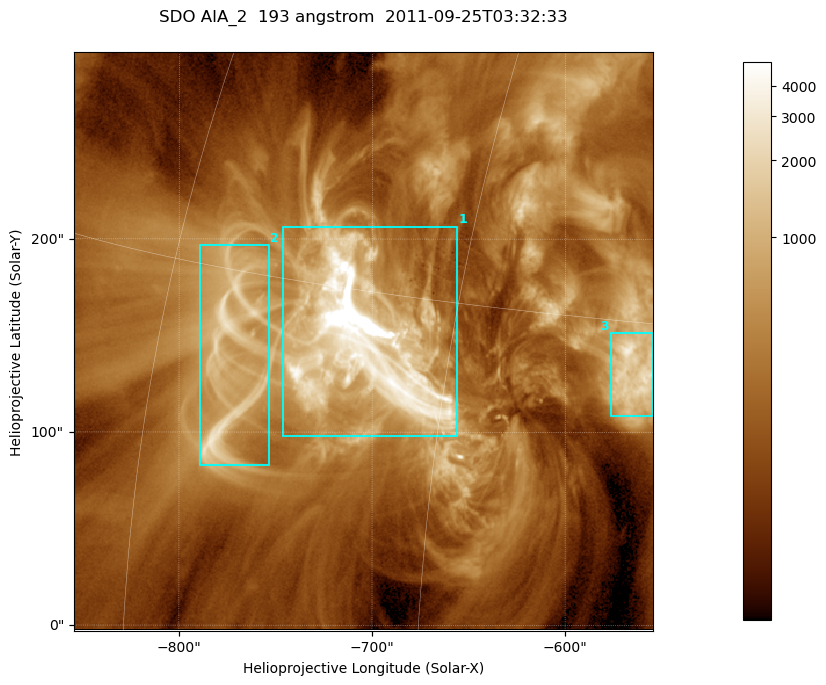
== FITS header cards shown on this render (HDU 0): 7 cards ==
TELESCOP= 'SDO     '           /
INSTRUME= 'AIA_2   '           /
WAVELNTH=                  193 /
WAVEUNIT= 'angstrom'           /
DATE-OBS= '2011-09-25T03:32:33.54' /
CTYPE1  = 'HPLN-TAN'           /
CTYPE2  = 'HPLT-TAN'           /

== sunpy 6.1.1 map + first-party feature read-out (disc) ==
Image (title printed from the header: SDO AIA_2  193 angstrom  2011-09-25T03:32:33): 499 x 499 px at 0.601 arcsec/px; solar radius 957 arcsec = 1592 px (partial field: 3.1% of the solar disc is inside the frame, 100% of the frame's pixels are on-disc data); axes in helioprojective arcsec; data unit not stated in the header (colour bar unlabelled)
Orientation: roll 0.0577 deg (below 1 deg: not rotated)
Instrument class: DISC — disc imager (sunpy class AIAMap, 193 A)
Bright regions (active regions / flare kernels): reference = the on-disc median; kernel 5 px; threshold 5 sigma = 843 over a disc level ~252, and >= 1.15x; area >= 249 px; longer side >= 6 px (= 3.6 arcsec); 3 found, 3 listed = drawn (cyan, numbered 1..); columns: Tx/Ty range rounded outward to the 2 arcsec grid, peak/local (2 s.f.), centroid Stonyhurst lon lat
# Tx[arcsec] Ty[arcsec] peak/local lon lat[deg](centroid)
1 -748..-656 98..208 72 -49 +13
2 -790..-752 82..198 10 -56 +12
3 -578..-554 108..152 12 -37 +13